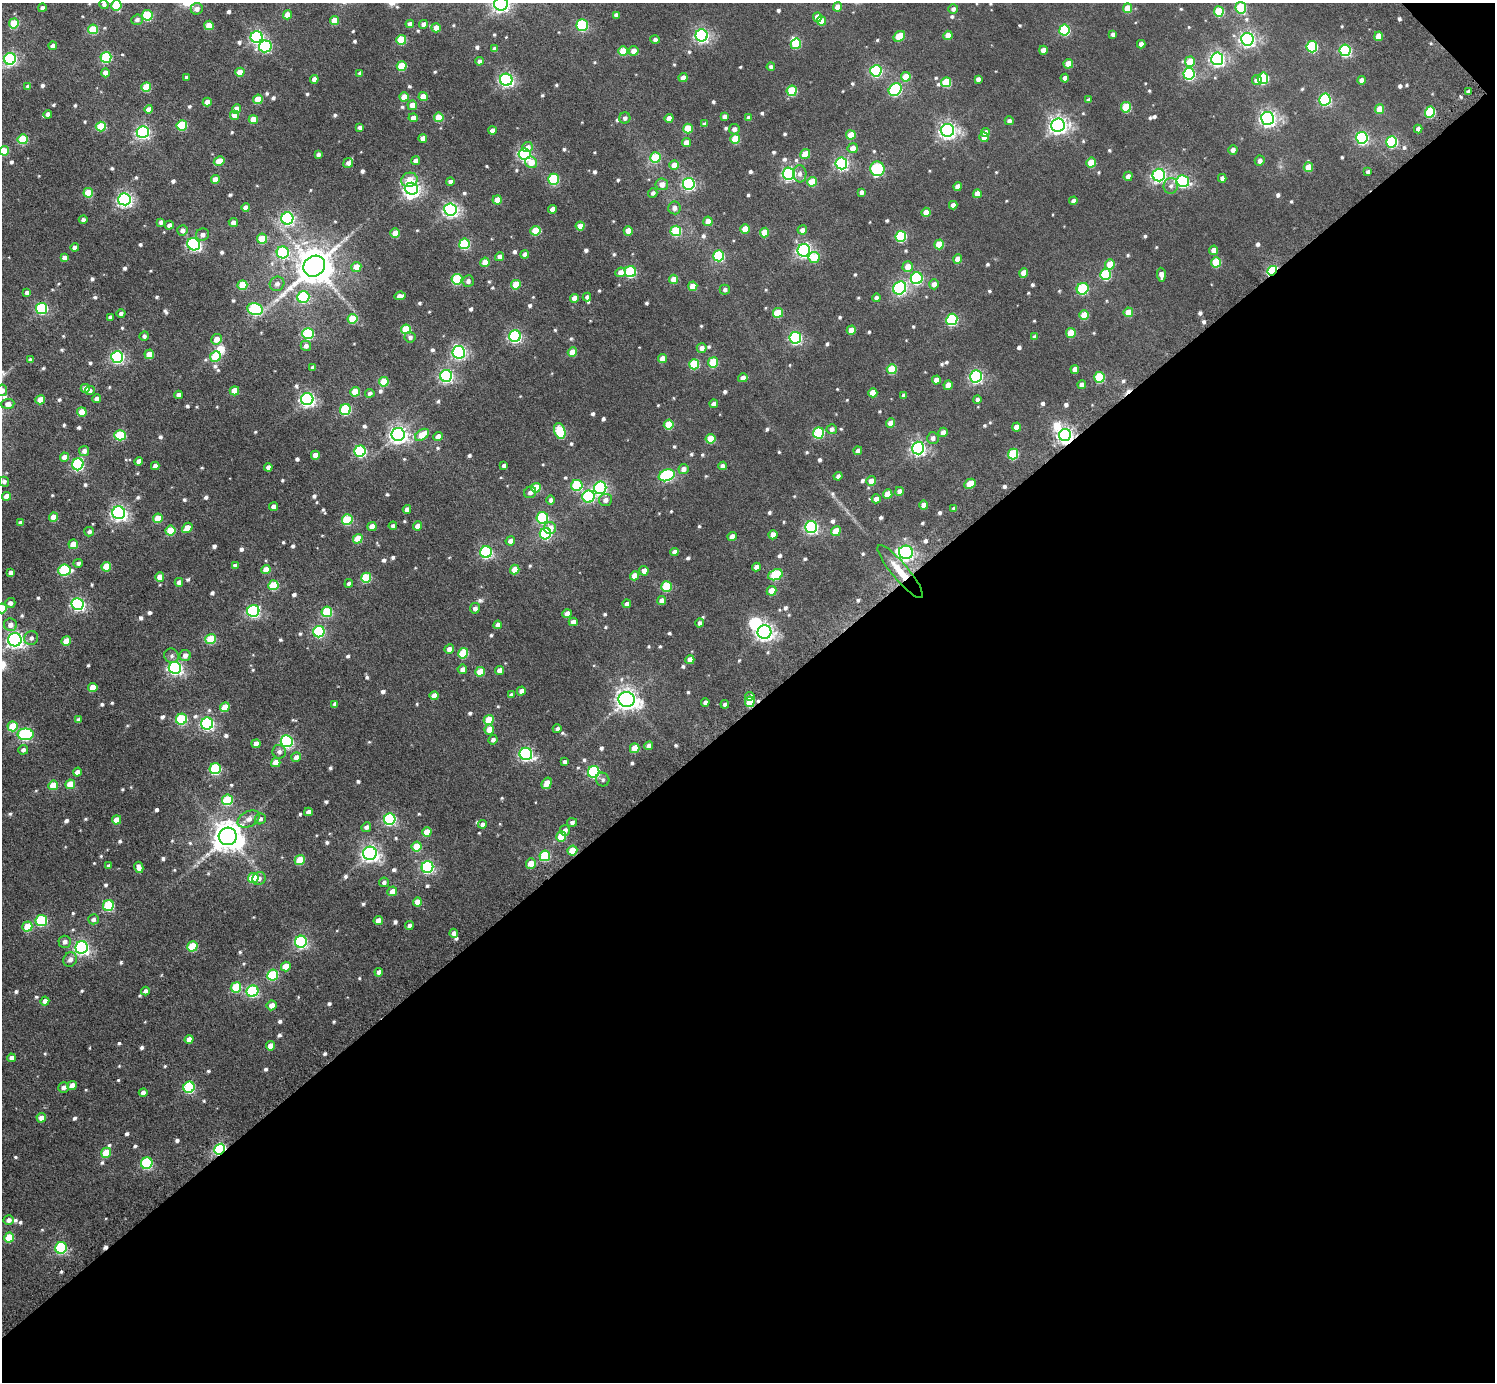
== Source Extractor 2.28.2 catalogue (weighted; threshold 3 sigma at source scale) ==
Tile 12 of 4 x 4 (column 4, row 3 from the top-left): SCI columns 4540-6032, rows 1591-2970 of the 6093 x 6084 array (HDU 1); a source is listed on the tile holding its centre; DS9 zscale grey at full resolution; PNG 1497 x 1384 px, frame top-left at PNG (2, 3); each listed source drawn as its Kron ellipse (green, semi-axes under 4 px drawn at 4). Shown black and unused: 49% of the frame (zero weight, under 5 of 10 exposures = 4% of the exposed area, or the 3 px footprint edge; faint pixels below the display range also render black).
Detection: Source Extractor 2.28.2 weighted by HDU 2 'WHT'; one run over the whole footprint, this tile lists its part. Background 0.00396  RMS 0.0046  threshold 0.0188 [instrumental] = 3 sigma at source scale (4.09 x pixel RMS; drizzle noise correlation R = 1.36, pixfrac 0.8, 0.05/0.05 arcsec/px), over >= 5 px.
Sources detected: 850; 6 inside a brighter object's white glare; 2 cosmic-ray / hot-pixel residue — neither listed nor drawn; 1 inside a brighter listed object's ellipse — not listed separately; of the other 841, all 500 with FLUX_AUTO >= 1.2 (the completeness limit of this list) listed and drawn (341 fainter detections not listed), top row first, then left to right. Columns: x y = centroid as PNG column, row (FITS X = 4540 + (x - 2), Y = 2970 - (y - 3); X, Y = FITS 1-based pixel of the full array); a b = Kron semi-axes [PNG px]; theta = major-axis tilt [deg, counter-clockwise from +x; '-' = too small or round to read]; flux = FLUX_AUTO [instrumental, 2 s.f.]
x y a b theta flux
104 4 4 4 - 1.5
501 4 7 6 - 120
116 5 5 5 - 17
838 7 4 4 - 5.2
42 8 4 4 - 1.5
1127 8 5 4 - 7.4
1241 8 6 5 - 23
197 9 6 5 - 2.3
953 9 5 5 - 1.4
1219 12 5 5 - 17
147 15 5 5 - 24
287 15 4 4 - 5.6
616 15 4 4 - 1.6
817 17 4 4 - 4.9
137 20 5 5 - 1.5
334 21 4 4 - 8.1
821 21 5 4 - 5
14 23 5 5 - 14
410 24 4 4 - 2.2
423 24 4 4 - 2.2
209 25 5 4 - 7.6
582 25 5 5 - 39
436 28 5 4 - 4.1
93 29 5 5 - 16
1064 30 5 5 - 29
1113 34 4 4 - 1.6
702 35 6 6 - 100
948 35 4 4 - 6.2
899 36 6 5 - 11
1379 36 5 4 - 5.9
257 37 6 6 - 65
655 39 4 4 - 1.3
1247 39 6 6 - 130
401 40 5 5 - 16
796 44 5 5 - 16
1141 44 4 4 - 2.3
53 46 4 4 - 2.5
265 46 6 6 - 47
1312 47 5 5 - 32
495 49 4 4 - 2.3
1043 50 4 4 - 3.4
1345 50 6 5 - 54
623 51 5 5 - 13
634 51 5 5 - 4.2
106 57 5 5 - 31
10 59 6 6 - 69
1217 59 6 6 - 110
479 61 4 4 - 1.3
1190 62 5 5 - 11
1068 64 4 4 - 6.7
402 66 5 5 - 15
771 67 4 4 - 1.3
876 71 6 5 - 46
240 72 4 4 - 7.2
105 73 4 4 - 3.9
360 73 4 4 - 1.3
1189 74 6 5 - 45
187 77 4 3 - 1.4
906 77 5 4 - 8.2
683 78 4 4 - 3.6
1065 78 4 4 - 2.6
1263 78 5 5 - 30
314 79 4 4 - 3.3
978 79 4 4 - 1.6
506 80 6 6 - 87
1257 80 5 4 - 3.4
1361 80 4 4 - 2.4
946 82 5 5 - 16
28 86 4 3 - 1.6
146 87 5 5 - 13
895 89 7 5 44 51
792 91 5 5 - 20
1468 91 3 3 - 1.3
404 97 4 4 - 7.4
423 97 4 4 - 6.3
258 99 5 4 - 9.7
1325 99 6 5 - 52
1088 100 4 4 - 1.2
207 102 4 4 - 3.8
412 105 5 4 - 4.3
1126 107 5 5 - 16
149 109 4 4 - 3.7
237 109 5 4 - 5.8
1379 109 5 4 - 7.5
1430 112 5 5 - 24
48 114 4 4 - 2
235 115 4 4 - 4.8
724 116 4 4 - 1.8
439 117 5 5 - 10
413 118 4 4 - 2.5
625 118 5 5 - 1.5
669 118 4 4 - 3.7
749 118 4 4 - 2.2
1268 118 6 6 - 150
253 120 4 4 - 7.1
1009 121 4 4 - 1.4
704 124 4 4 - 1.3
182 125 5 5 - 20
1058 125 7 6 - 190
101 127 5 5 - 16
360 127 4 4 - 1.7
688 129 5 5 - 10
734 129 5 5 - 2
1418 129 4 4 - 2.1
492 130 4 4 - 3.1
947 130 7 6 - 170
143 132 6 6 - 82
985 133 4 4 - 3.6
851 135 5 4 - 9.5
984 137 5 4 - 2.9
423 138 4 4 - 2.8
1362 138 6 5 - 62
23 139 5 5 - 16
735 139 5 5 - 12
1392 142 6 5 - 38
686 143 4 4 - 4.4
528 147 5 5 - 2.6
853 148 5 5 - 3.6
1233 150 5 4 - 2
4 151 5 4 - 8.6
524 154 6 5 - 66
805 154 5 4 - 7.5
318 155 4 4 - 1.3
655 158 5 5 - 17
219 161 5 4 - 5.7
416 161 4 4 - 2.7
1260 161 5 5 - 1.7
531 162 6 5 - 6.9
348 163 5 4 - 2
841 163 6 6 - 76
1091 163 5 4 - 9.4
674 165 4 4 - 5.2
1308 167 5 4 - 6.6
877 169 7 7 - 43
1368 172 4 3 - 1.3
789 174 6 6 - 82
800 174 8 7 - 1.9
1159 175 6 6 - 100
1128 176 5 4 - 2.5
1222 178 4 4 - 1.6
215 179 4 4 - 4.4
553 179 5 5 - 32
409 180 8 7 - 6.3
1183 181 6 6 - 58
450 182 4 4 - 2.3
812 182 5 4 - 9.3
662 184 6 6 - 3.1
689 184 6 6 - 70
958 186 4 4 - 2.9
1171 186 8 7 - 1.6
411 189 6 6 - 130
861 192 4 4 - 1.4
88 193 5 5 - 12
653 193 5 4 - 1.3
977 194 4 4 - 4.4
124 199 6 6 - 120
497 200 4 4 - 6.5
1073 201 4 4 - 1.7
953 205 4 4 - 2.5
246 207 4 4 - 3
674 208 6 6 - 2
553 209 4 4 - 3.4
450 210 6 6 - 110
926 212 4 4 - 4.3
287 218 6 6 - 83
83 220 4 4 - 1.3
708 221 4 4 - 5
161 222 4 3 - 1.5
233 222 4 4 - 2.6
169 225 4 4 - 1.7
580 226 4 4 - 5.2
745 229 5 4 - 7.2
182 230 5 5 - 1.9
802 230 5 4 - 2.3
535 231 5 5 - 12
628 231 4 4 - 5.8
676 231 5 5 - 24
765 232 5 4 - 8.5
395 233 5 4 - 7.3
202 235 7 6 - 2
901 236 5 5 - 30
262 239 5 5 - 15
194 244 7 6 - 77
464 244 5 5 - 27
939 244 5 4 - 12
75 248 4 4 - 3.1
804 250 6 6 - 110
1214 250 4 4 - 3.3
283 252 6 6 - 46
525 254 4 4 - 2.1
719 256 5 5 - 31
499 257 4 4 - 2.5
814 257 5 5 - 11
64 258 4 4 - 2.3
958 259 4 4 - 4.5
485 262 5 4 - 5.6
1216 262 5 5 - 15
1110 264 5 4 - 7.8
314 266 11 10 - 1200
356 267 5 5 - 5.7
908 267 5 5 - 4.5
1272 271 5 3 - 56
620 272 5 4 - 3.2
630 272 5 5 - 32
1024 273 5 4 - 4.5
1105 274 5 5 - 25
1161 275 7 4 -86 2.9
917 278 6 6 - 49
457 279 5 5 - 28
673 279 5 4 - 5.9
468 281 6 6 - 1.5
277 284 7 7 - 2.2
934 284 5 5 - 2.8
242 285 5 5 - 13
516 285 5 5 - 11
693 286 5 4 - 5.9
900 288 7 6 - 78
1083 289 6 5 - 32
725 290 5 5 - 1.3
27 293 4 4 - 2.3
400 296 6 4 6 2.6
303 297 6 6 - 40
587 297 4 4 - 1.3
574 298 4 4 - 3.7
876 298 4 4 - 1.5
42 308 5 5 - 41
255 309 8 6 -12 46
1128 312 5 4 - 7.2
121 313 4 4 - 1.3
778 313 5 5 - 11
1084 315 5 4 - 9.8
110 317 4 4 - 1.5
352 319 5 5 - 16
952 319 6 5 - 40
406 329 5 5 - 16
851 330 4 4 - 4.4
308 333 5 5 - 35
1071 333 5 4 - 9.7
144 336 4 4 - 1.2
515 336 6 5 - 72
410 337 5 5 - 1.3
1035 337 4 4 - 1.9
795 338 6 6 - 62
216 339 5 5 - 4.3
306 346 5 5 - 1.8
702 348 5 4 - 2.3
459 352 6 6 - 86
572 352 5 4 - 7.5
149 354 5 4 - 7
215 356 5 5 - 18
117 357 6 6 - 68
663 359 4 4 - 5
30 360 4 4 - 1.5
713 362 5 5 - 16
694 364 5 5 - 21
313 367 4 3 - 1.3
892 369 5 5 - 14
1075 369 4 4 - 2.8
446 376 6 6 - 76
976 376 6 6 - 73
1099 377 5 5 - 24
743 378 4 4 - 3.1
936 380 4 4 - 2.9
384 382 5 5 - 12
948 385 5 4 - 5.2
1082 385 4 4 - 2.9
85 388 4 4 - 3
2 390 6 5 - 2.7
90 391 5 4 - 1.4
234 391 4 4 - 6.6
355 392 5 4 - 9.5
370 393 5 4 - 1.3
873 393 4 4 - 5.7
179 395 4 4 - 2.3
904 395 4 3 - 1.4
96 399 4 4 - 1.8
307 399 6 6 - 110
977 399 4 4 - 1.4
40 400 5 4 - 5.8
8 404 6 5 - 2.6
714 404 4 4 - 2.6
345 409 5 5 - 32
82 412 5 4 - 7.3
891 423 4 4 - 5.2
669 425 5 5 - 12
1016 427 4 4 - 3.3
832 429 5 5 - 1.6
560 431 8 5 -73 27
943 432 5 4 - 2.8
819 433 5 5 - 28
398 434 7 6 - 170
120 435 6 5 - 22
422 435 8 5 34 8.9
1065 435 6 6 - 140
438 436 5 4 - 2.8
933 438 6 6 - 1.7
710 439 5 5 - 9.9
918 448 6 6 - 110
84 451 5 5 - 2
360 451 5 5 - 46
858 451 4 4 - 2.1
1013 454 5 5 - 23
315 455 4 4 - 4.3
64 457 4 4 - 3.6
139 461 4 4 - 3
78 464 6 5 - 46
155 466 4 4 - 2.6
504 466 4 3 - 1.3
722 466 4 4 - 2
268 467 4 4 - 2.2
683 469 5 5 - 2.6
667 475 8 5 19 54
838 476 4 4 - 1.6
871 481 5 5 - 3.2
4 482 5 4 - 1.3
970 484 6 4 29 7.1
577 485 5 5 - 25
536 488 5 5 - 14
600 488 6 6 - 73
899 491 4 4 - 2.5
530 492 6 5 - 2.1
888 494 5 4 - 7.1
7 496 4 4 - 4.4
588 497 6 6 - 45
876 499 4 4 - 2.6
550 500 5 4 - 1.4
605 500 6 6 - 2.2
924 505 4 4 - 3.5
273 507 4 4 - 2.4
954 508 4 4 - 1.4
407 509 4 4 - 2.3
119 513 6 6 - 130
54 517 4 4 - 5.8
158 518 5 4 - 8.8
542 518 6 5 - 38
347 520 5 5 - 23
20 523 4 4 - 1.8
372 526 4 4 - 4.4
393 526 4 4 - 1.3
418 526 4 4 - 3.3
811 527 6 6 - 74
187 528 6 4 42 5.8
550 528 6 6 - 3.9
170 530 5 5 - 13
836 531 5 4 - 8.2
89 532 5 4 - 1.4
545 534 6 5 - 43
773 535 4 4 - 3.9
732 537 4 4 - 3.2
358 539 5 4 - 9.5
510 541 5 4 - 2.6
73 544 5 4 - 7.6
486 552 6 5 - 58
674 552 4 4 - 2.3
906 552 7 6 - 100
78 563 5 4 - 1.2
235 565 4 4 - 1.8
106 567 5 4 - 10
756 567 4 4 - 2.1
266 569 4 4 - 4.9
515 569 5 4 - 5.8
64 570 6 5 - 33
644 571 5 4 - 2.9
900 571 34 8 -50 9.9
11 572 4 4 - 1.9
775 575 7 5 21 24
635 576 5 4 - 5.7
160 577 4 4 - 5.1
366 578 5 5 - 21
179 582 4 4 - 2.5
349 583 4 4 - 1.3
273 585 5 5 - 15
666 586 5 5 - 23
771 591 5 4 - 7.7
662 601 4 4 - 3
10 603 5 5 - 1.9
78 604 6 6 - 81
627 604 4 4 - 1.6
2 608 5 5 - 13
475 608 5 5 - 1.6
253 611 6 6 - 64
327 612 5 5 - 25
567 614 4 4 - 3.2
573 622 4 4 - 2.4
700 623 5 4 - 1.3
10 625 6 6 - 2.8
498 625 4 4 - 3
319 632 6 5 - 43
764 632 7 6 - 160
31 638 7 6 - 1.7
211 639 5 5 - 14
15 640 7 6 - 150
66 641 5 4 - 7.7
449 649 5 4 - 2.7
463 653 5 5 - 17
185 655 5 5 - 2.2
172 656 7 7 - 1.3
690 660 4 4 - 3.5
175 668 6 6 - 93
462 669 5 4 - 2
499 670 4 4 - 3
480 672 5 4 - 8.7
93 688 5 4 - 5.9
521 691 4 4 - 2.6
511 695 4 4 - 1.3
434 696 4 4 - 3.3
750 696 4 4 - 1.6
627 700 8 7 - 290
705 702 4 4 - 1.6
750 702 5 5 - 14
335 704 4 4 - 1.9
725 704 4 4 - 1.3
225 707 5 4 - 7.9
182 719 5 5 - 30
79 720 4 4 - 1.6
489 720 5 5 - 10
207 724 6 6 - 76
13 726 5 5 - 13
489 729 5 5 - 5.6
557 729 4 4 - 1.5
26 734 8 5 0 53
493 740 5 4 - 1.4
287 741 6 6 - 66
256 744 4 4 - 3.3
649 746 4 4 - 3
635 748 5 4 - 8.1
23 750 5 4 - 1.7
279 752 7 6 - 1.6
526 754 6 6 - 87
296 757 5 4 - 2.8
276 762 5 4 - 5.9
565 762 4 4 - 1.5
215 769 5 5 - 34
77 772 4 4 - 2.6
594 772 6 5 - 48
603 779 7 6 - 1.2
547 783 6 4 57 6.3
70 784 5 4 - 8.6
53 785 5 4 - 10
227 800 5 5 - 23
308 812 4 4 - 2.5
249 819 12 7 29 2.8
260 819 6 5 - 1.5
390 819 6 5 - 56
117 820 5 4 - 5.7
572 822 5 4 - 1.4
482 824 4 4 - 1.8
366 827 5 4 - 1.5
565 830 5 5 - 1.9
427 832 5 4 - 5.8
228 836 9 9 - 690
561 837 5 5 - 11
417 847 5 5 - 13
572 850 5 5 - 9.1
370 853 7 6 - 150
545 856 5 5 - 22
300 860 5 4 - 13
531 863 5 5 - 5.5
109 866 4 4 - 1.6
139 867 5 4 - 2.7
427 867 6 6 - 63
253 878 5 5 - 17
259 878 7 6 - 1.7
384 882 5 4 - 1.3
392 891 5 4 - 3.7
417 902 4 4 - 4.3
108 905 5 5 - 28
93 919 5 5 - 1.5
41 920 6 5 - 34
378 920 4 4 - 2.6
27 926 5 5 - 10
409 926 4 4 - 1.9
454 933 4 4 - 2
65 942 6 6 - 2
301 942 6 6 - 69
192 946 5 5 - 17
82 947 6 6 - 99
70 959 7 6 - 2
286 966 5 4 - 7.4
379 972 4 4 - 2.1
273 975 5 5 - 25
236 987 5 5 - 18
145 991 4 4 - 1.4
252 991 6 5 - 41
45 1001 4 4 - 2
272 1005 5 5 - 3.3
189 1039 4 4 - 3.9
270 1046 5 4 - 4.8
11 1058 4 4 - 1.7
72 1085 4 4 - 3.5
63 1087 5 5 - 1.9
189 1087 6 5 - 40
143 1093 4 4 - 2.2
41 1118 5 4 - 2.7
220 1149 6 5 - 62
106 1153 5 4 - 9.8
147 1163 6 5 - 38
9 1220 5 5 - 2.1
9 1237 5 5 - 13
61 1248 6 5 - 42
Overlapping masked pixels (flux is a lower limit): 6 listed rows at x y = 1272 271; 1065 435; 900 571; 750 702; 572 850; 220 1149
Isophote crosses this tile's border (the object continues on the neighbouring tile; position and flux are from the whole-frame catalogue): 6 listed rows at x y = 104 4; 501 4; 116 5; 4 151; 2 390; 2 608